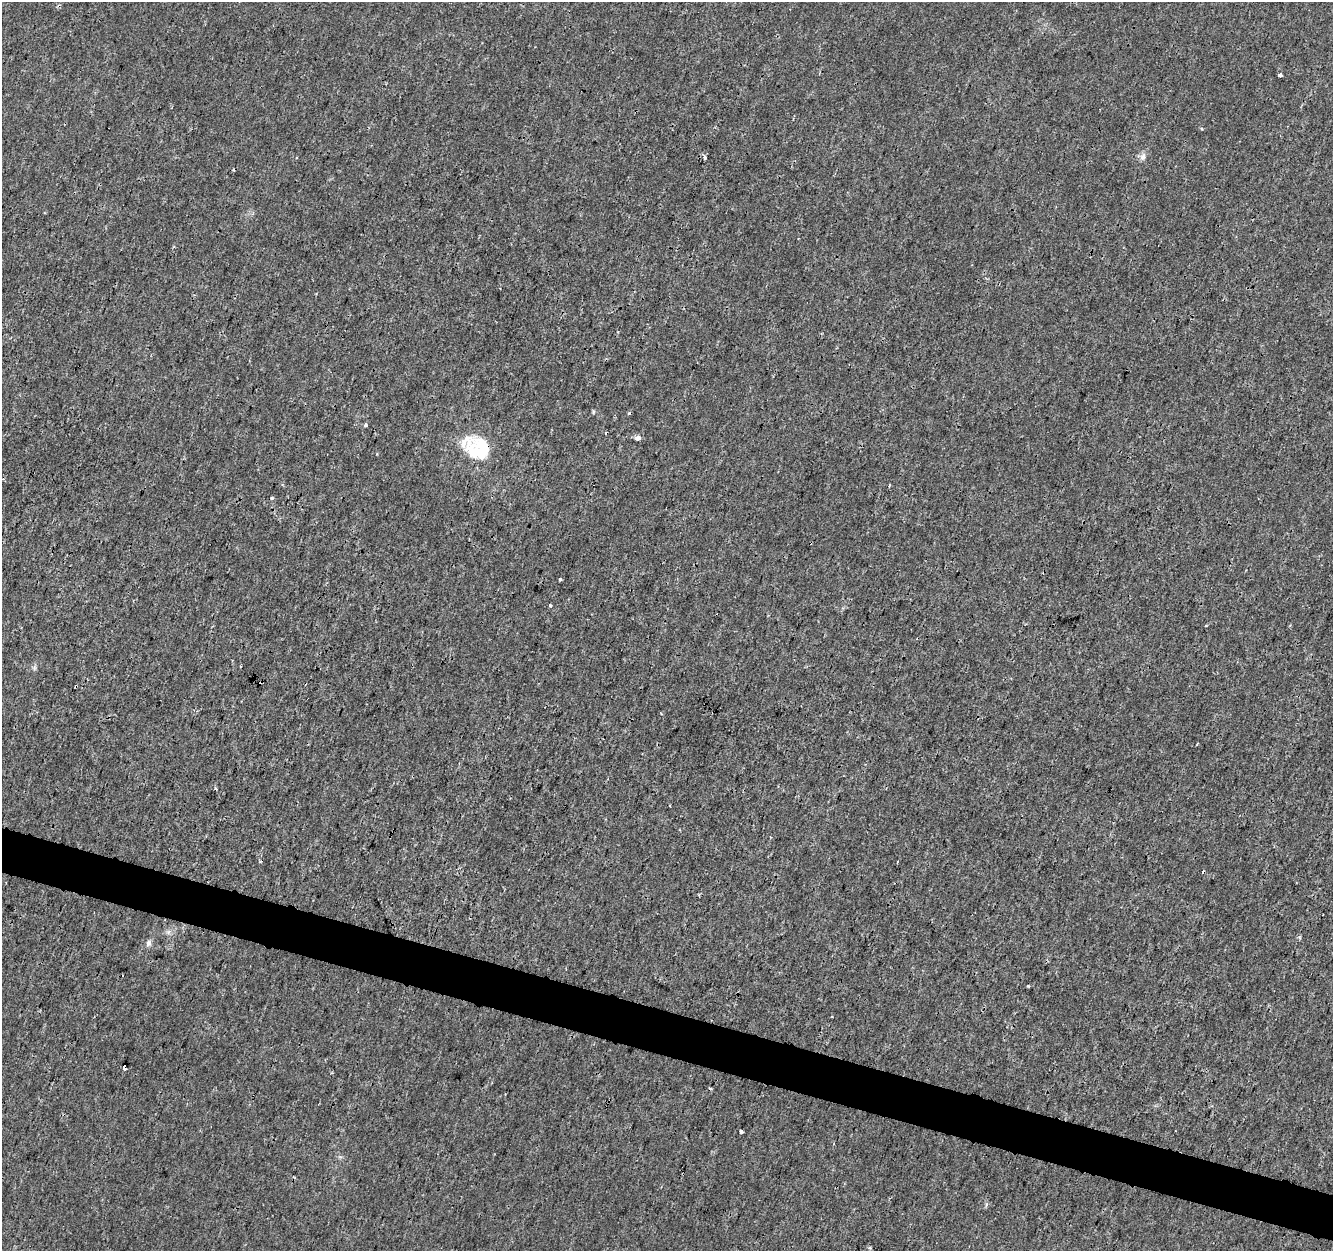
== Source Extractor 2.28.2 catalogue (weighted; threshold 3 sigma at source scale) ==
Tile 6 of 4 x 4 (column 2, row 2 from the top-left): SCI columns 1332-2662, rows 2718-3966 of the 5333 x 5498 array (HDU 1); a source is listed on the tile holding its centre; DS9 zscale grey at full resolution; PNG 1335 x 1253 px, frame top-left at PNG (2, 2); no overlay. Shown black and unused: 4% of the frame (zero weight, under 3 of 4 exposures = <1% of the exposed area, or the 3 px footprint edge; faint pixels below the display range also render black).
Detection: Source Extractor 2.28.2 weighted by HDU 2 'WHT'; one run over the whole footprint, this tile lists its part. Background 7.81e-05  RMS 0.0014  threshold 0.00641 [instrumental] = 3 sigma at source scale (4.5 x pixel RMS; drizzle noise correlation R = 1.50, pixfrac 1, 0.0396/0.0396 arcsec/px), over >= 5 px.
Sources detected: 25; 6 cosmic-ray / hot-pixel residue — not listed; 1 inside a brighter listed object's ellipse — not listed separately; the other 18 listed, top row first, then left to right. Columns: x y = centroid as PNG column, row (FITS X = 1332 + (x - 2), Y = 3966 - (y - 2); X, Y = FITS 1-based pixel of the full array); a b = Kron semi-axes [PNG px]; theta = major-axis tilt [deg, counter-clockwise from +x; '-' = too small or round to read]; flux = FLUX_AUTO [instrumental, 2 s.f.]
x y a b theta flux
1280 75 4 3 - 1.6
1201 128 4 3 - 0.17
705 157 3 3 - 0.48
1143 157 10 7 71 0.66
365 425 4 3 - 0.44
638 438 5 4 - 0.97
483 447 41 21 -42 5.6
560 579 3 3 - 0.48
550 605 3 3 - 0.28
1206 626 3 2 - 0.14
76 687 3 3 - 0.3
670 806 2 2 - 0.12
148 943 9 7 75 0.48
1028 986 3 3 - 0.13
124 1067 4 3 - 3.6
710 1089 4 3 - 0.15
741 1131 4 3 - 2.1
869 1247 4 3 - 0.29
Overlapping masked pixels (flux is a lower limit): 3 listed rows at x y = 483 447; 76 687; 124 1067